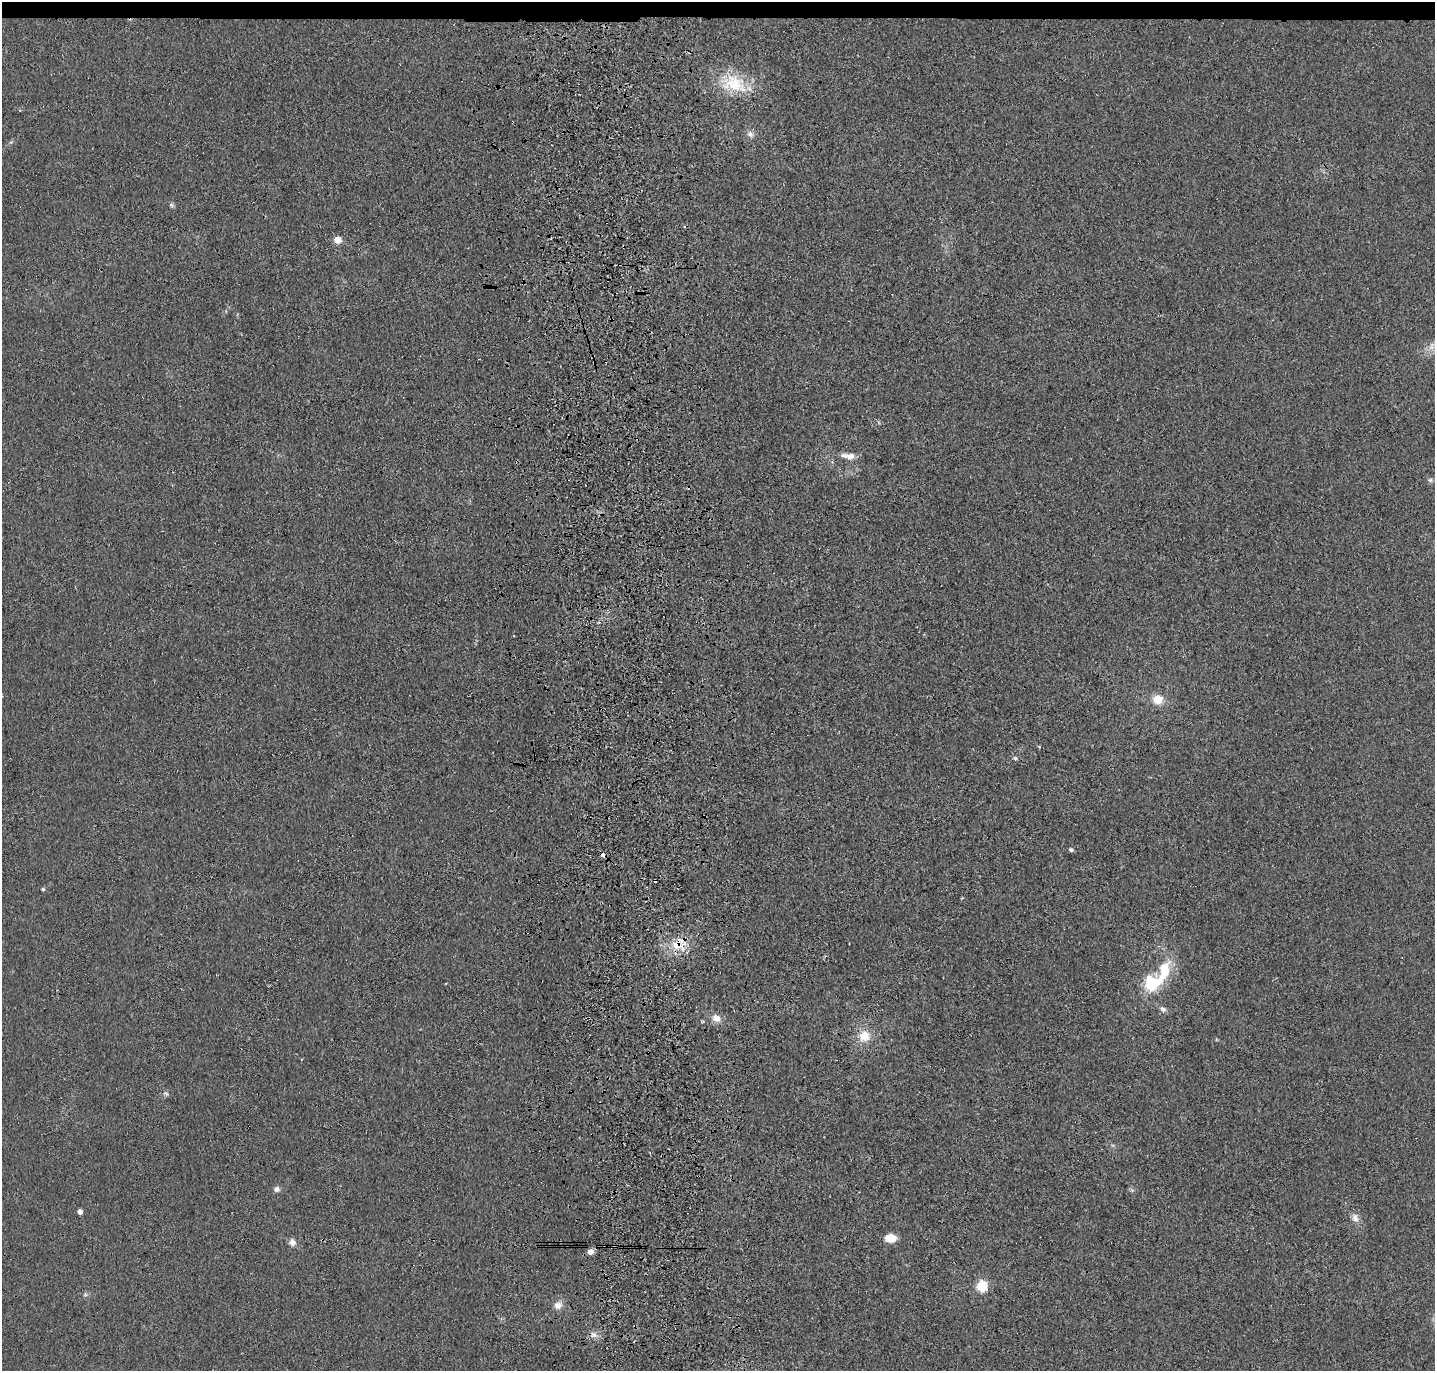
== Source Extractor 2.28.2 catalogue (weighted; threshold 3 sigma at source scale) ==
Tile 2 of 3 x 3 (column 2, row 1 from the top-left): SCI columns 1548-2980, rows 2855-4223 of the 4528 x 4340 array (HDU 1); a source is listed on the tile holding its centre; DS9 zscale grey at full resolution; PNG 1437 x 1373 px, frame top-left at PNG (2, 2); no overlay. Shown black and unused: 2% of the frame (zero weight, under 3 of 4 exposures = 6% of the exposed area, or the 3 px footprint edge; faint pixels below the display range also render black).
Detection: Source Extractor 2.28.2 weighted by HDU 2 'WHT'; one run over the whole footprint, this tile lists its part. Background 0.0236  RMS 0.0056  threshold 0.0254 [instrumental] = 3 sigma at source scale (4.5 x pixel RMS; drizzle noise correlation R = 1.50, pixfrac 1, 0.05/0.05 arcsec/px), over >= 5 px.
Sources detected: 31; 2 cosmic-ray / hot-pixel residue — not listed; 1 inside a brighter listed object's ellipse — not listed separately; the other 28 listed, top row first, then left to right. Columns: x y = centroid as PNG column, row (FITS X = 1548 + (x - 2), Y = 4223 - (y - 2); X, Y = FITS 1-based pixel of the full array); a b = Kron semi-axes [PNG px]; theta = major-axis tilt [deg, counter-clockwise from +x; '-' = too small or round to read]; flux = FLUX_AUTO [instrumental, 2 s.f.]
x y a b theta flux
734 84 38 23 -18 24
750 134 10 7 -53 2.4
171 205 8 5 -37 1.2
337 240 5 5 - 12
1432 346 13 7 61 4.4
849 456 20 7 -5 4.9
1430 480 6 5 - 1.2
1158 699 13 12 - 7.4
1016 758 6 5 - 0.96
1071 850 5 4 - 1.2
603 854 4 3 - 3.4
43 889 4 4 - 0.72
677 945 19 17 27 13
1152 982 22 19 53 22
1163 1009 8 7 - 2.1
716 1018 12 9 -31 4.6
864 1036 15 15 - 9.7
166 1093 8 5 -35 1.2
277 1189 8 7 - 1.9
80 1212 4 4 - 3.1
1355 1218 13 8 -69 3.4
890 1238 8 6 1 17
292 1242 10 8 -43 2.7
590 1252 5 5 - 6.4
982 1286 6 5 - 60
85 1294 6 5 - 1.1
558 1305 11 10 - 4.1
594 1335 11 8 -12 3.2
Overlapping masked pixels (flux is a lower limit): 1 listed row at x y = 677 945